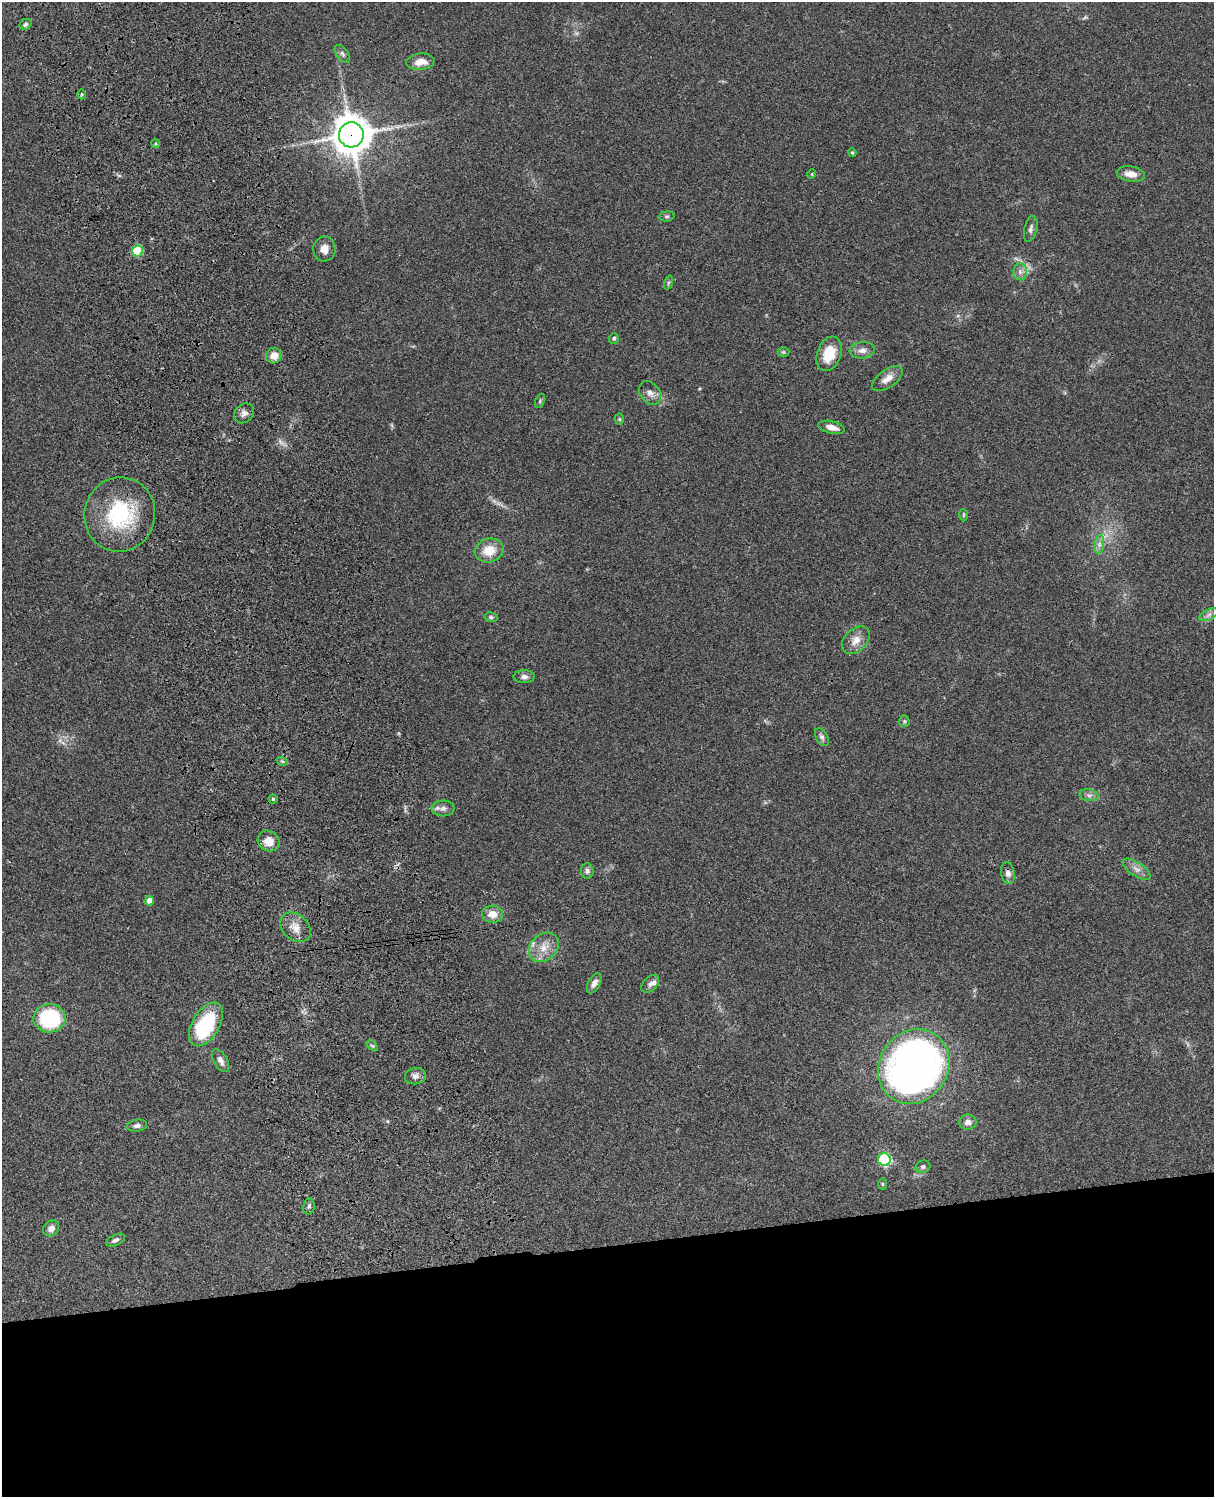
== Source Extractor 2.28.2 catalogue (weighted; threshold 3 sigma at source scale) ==
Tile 11 of 4 x 3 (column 3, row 3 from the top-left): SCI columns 2546-3757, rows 278-1772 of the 5088 x 4927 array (HDU 1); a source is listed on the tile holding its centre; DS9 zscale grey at full resolution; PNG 1216 x 1499 px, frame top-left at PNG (2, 2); each listed source drawn as its Kron ellipse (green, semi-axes under 4 px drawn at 4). Shown black and unused: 17% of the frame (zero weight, under 3 of 4 exposures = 6% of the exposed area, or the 3 px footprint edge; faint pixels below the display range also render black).
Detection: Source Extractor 2.28.2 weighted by HDU 2 'WHT'; one run over the whole footprint, this tile lists its part. Background 0.0923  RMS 0.0062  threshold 0.0279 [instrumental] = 3 sigma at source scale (4.5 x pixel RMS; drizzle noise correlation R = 1.50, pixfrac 1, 0.05/0.05 arcsec/px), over >= 5 px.
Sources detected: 70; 4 too faint to see at this stretch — neither listed nor drawn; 2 inside a brighter listed object's ellipse — not listed separately; the other 64 listed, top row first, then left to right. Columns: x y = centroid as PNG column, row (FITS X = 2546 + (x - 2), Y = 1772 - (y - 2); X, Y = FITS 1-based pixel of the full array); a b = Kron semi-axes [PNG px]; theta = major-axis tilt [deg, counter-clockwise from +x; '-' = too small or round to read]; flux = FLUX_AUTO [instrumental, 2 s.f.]
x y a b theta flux
26 24 6 5 - 1.2
342 54 10 5 -54 1.7
420 62 14 8 5 6.9
82 94 5 3 - 0.63
351 135 12 12 - 1500
156 144 4 3 - 0.66
852 153 4 3 - 0.85
812 174 5 3 - 0.52
1131 174 14 7 -10 6.2
667 216 8 5 5 1.1
1031 229 13 6 77 2.2
324 249 12 11 - 4.9
137 251 5 5 - 28
1020 272 8 7 - 2.6
668 283 7 3 71 0.85
614 338 5 4 - 1.1
862 350 13 8 5 3.9
783 352 6 5 - 0.86
829 354 18 12 70 15
274 356 8 7 - 6
887 379 18 9 35 5.5
650 393 13 9 -52 3.9
540 401 7 4 66 1
244 413 11 9 45 3.2
619 419 5 5 - 0.79
832 427 13 6 -12 4.6
120 515 37 35 77 53
964 515 6 4 89 0.74
1099 544 9 4 82 2.1
489 550 14 12 14 12
1209 615 10 5 26 2.1
491 617 6 5 - 1.2
856 640 16 11 44 6.4
524 677 10 6 -1 2.7
904 721 5 5 - 0.92
822 737 10 6 -61 1.8
282 761 6 3 -18 0.86
1089 795 9 6 -8 2.1
273 799 4 4 - 0.82
443 808 11 8 1 3
268 841 11 10 - 7.5
1137 869 16 7 -33 3.8
587 871 7 6 - 2
1008 873 11 7 -79 3
149 901 4 4 - 5.4
492 914 10 8 -3 6.6
295 927 17 12 -41 7
544 947 16 13 42 8.8
594 983 11 6 61 3.1
650 984 10 7 45 2.4
49 1018 16 14 2 53
206 1024 24 13 59 46
372 1046 7 4 -44 0.83
221 1061 12 6 -59 3.2
914 1067 39 34 54 360
415 1076 10 8 9 2.7
968 1122 9 7 10 3.7
137 1126 10 6 9 2
884 1160 6 6 - 75
923 1167 7 6 - 1.4
883 1184 5 3 - 0.68
309 1206 8 5 81 1.6
51 1228 9 7 46 3.2
116 1240 10 5 25 2.2
Overlapping masked pixels (flux is a lower limit): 3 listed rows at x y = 351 135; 120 515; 1008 873